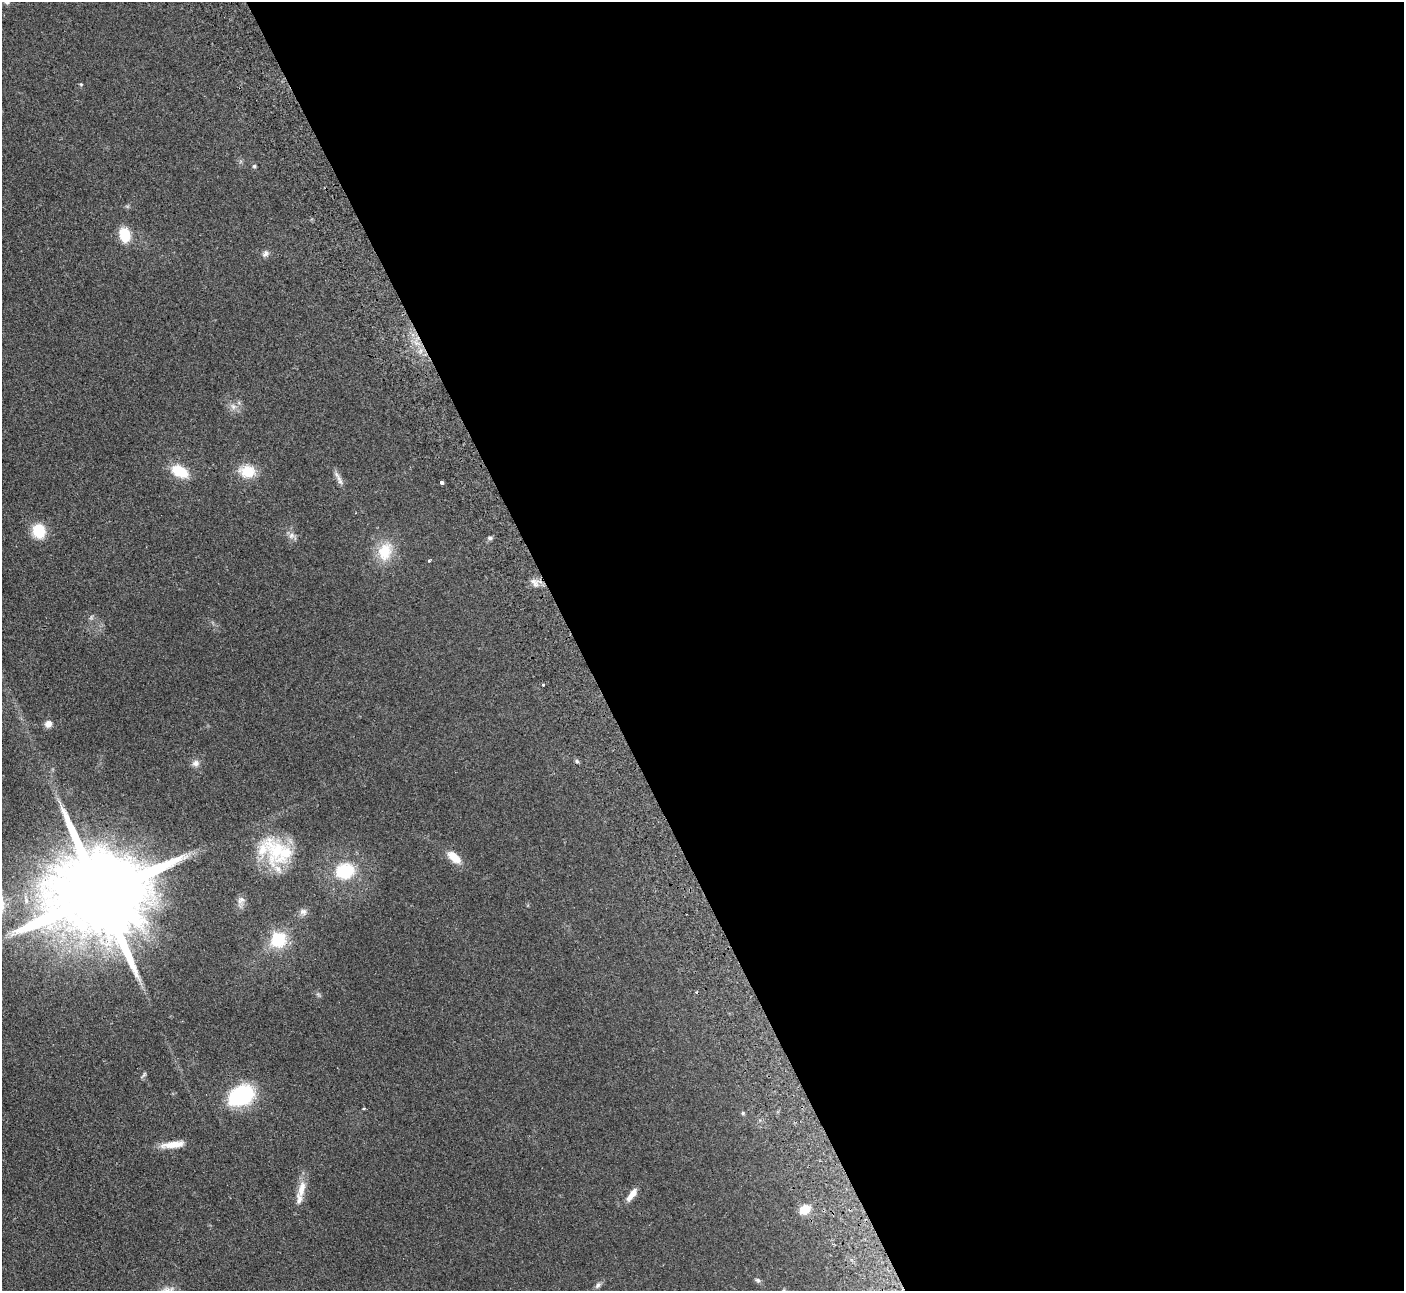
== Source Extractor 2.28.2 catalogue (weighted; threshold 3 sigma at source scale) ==
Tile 8 of 4 x 4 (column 4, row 2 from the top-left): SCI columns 4260-5661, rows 2759-4047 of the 5715 x 5648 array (HDU 1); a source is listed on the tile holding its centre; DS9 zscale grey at full resolution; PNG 1406 x 1293 px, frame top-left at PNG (2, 2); no overlay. Shown black and unused: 59% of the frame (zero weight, under 2 of 3 exposures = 3% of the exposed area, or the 3 px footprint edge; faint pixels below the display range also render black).
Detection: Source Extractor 2.28.2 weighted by HDU 2 'WHT'; one run over the whole footprint, this tile lists its part. Background 0.0949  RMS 0.0097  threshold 0.0439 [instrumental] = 3 sigma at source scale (4.5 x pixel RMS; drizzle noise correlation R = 1.50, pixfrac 1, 0.05/0.05 arcsec/px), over >= 5 px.
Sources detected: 41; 4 inside a brighter listed object's ellipse — not listed separately; the other 37 listed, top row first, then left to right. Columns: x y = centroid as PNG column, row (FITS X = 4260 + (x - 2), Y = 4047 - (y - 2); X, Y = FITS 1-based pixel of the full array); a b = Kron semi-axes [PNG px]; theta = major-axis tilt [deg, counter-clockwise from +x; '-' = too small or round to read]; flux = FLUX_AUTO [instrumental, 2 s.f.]
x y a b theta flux
7 2 8 6 -42 2.3
81 84 5 4 - 0.96
254 166 5 4 - 1.4
125 235 13 10 -78 24
265 254 10 8 45 3.3
233 407 9 7 -39 4.6
180 471 15 9 -27 31
247 471 18 14 -3 20
340 482 10 6 -44 3.6
442 482 3 3 - 8.4
39 531 15 13 -75 24
291 536 9 8 - 4.1
490 538 5 5 - 1.8
385 551 24 17 76 25
429 560 3 3 - 1.7
535 584 9 7 90 4.4
543 684 3 3 - 2
48 724 7 7 - 6.6
577 761 5 5 - 1.6
195 763 10 9 - 4.2
277 851 45 24 69 48
454 857 16 8 -40 15
345 871 19 16 12 40
100 894 27 21 14 27000
241 900 12 9 51 4.8
303 912 10 8 -10 3.9
278 940 15 15 - 36
143 1075 13 3 49 1.5
241 1095 24 16 29 92
364 1108 4 3 - 0.86
743 1113 5 4 - 1.2
173 1144 28 7 7 14
301 1189 22 9 77 12
632 1195 18 6 53 8.4
805 1209 9 7 27 17
758 1280 8 5 -39 2
598 1285 10 6 49 2.8
Isophote crosses this tile's border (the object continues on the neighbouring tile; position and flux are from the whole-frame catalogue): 1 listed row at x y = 7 2